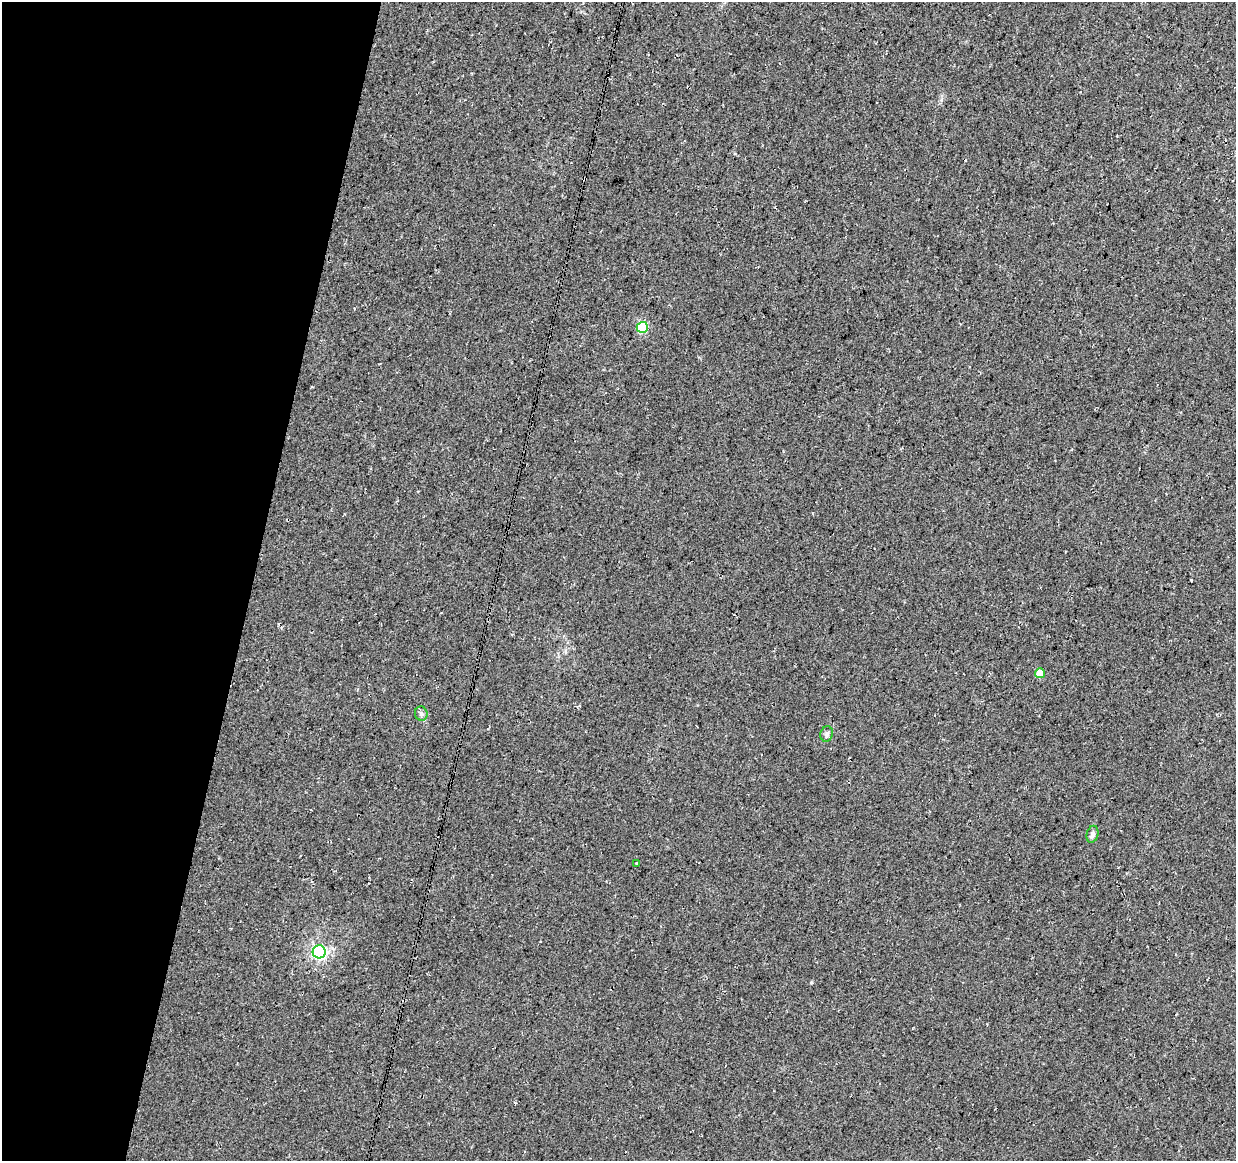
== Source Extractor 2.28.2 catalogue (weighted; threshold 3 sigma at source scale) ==
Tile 9 of 4 x 4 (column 1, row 3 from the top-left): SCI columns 1-1234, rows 1385-2543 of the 4944 x 5147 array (HDU 1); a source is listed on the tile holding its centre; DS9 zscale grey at full resolution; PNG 1238 x 1163 px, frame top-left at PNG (2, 2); each listed source drawn as its Kron ellipse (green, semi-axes under 4 px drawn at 4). Shown black and unused: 21% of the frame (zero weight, under 3 of 4 exposures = <1% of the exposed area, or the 3 px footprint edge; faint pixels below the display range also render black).
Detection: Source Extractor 2.28.2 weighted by HDU 2 'WHT'; one run over the whole footprint, this tile lists its part. Background 0.0376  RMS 0.01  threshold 0.0463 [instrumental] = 3 sigma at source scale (4.5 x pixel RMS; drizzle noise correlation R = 1.50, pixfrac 1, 0.0396/0.0396 arcsec/px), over >= 5 px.
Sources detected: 7; all 7 listed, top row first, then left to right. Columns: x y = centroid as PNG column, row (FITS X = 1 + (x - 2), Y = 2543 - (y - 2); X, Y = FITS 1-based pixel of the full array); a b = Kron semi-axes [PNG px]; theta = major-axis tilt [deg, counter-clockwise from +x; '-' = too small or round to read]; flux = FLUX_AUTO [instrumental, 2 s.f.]
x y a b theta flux
642 327 5 5 - 68
1040 673 5 5 - 18
421 714 7 6 - 2.9
827 734 8 6 75 2.8
1092 834 8 6 76 4.2
636 863 4 2 - 1
319 952 6 6 - 120